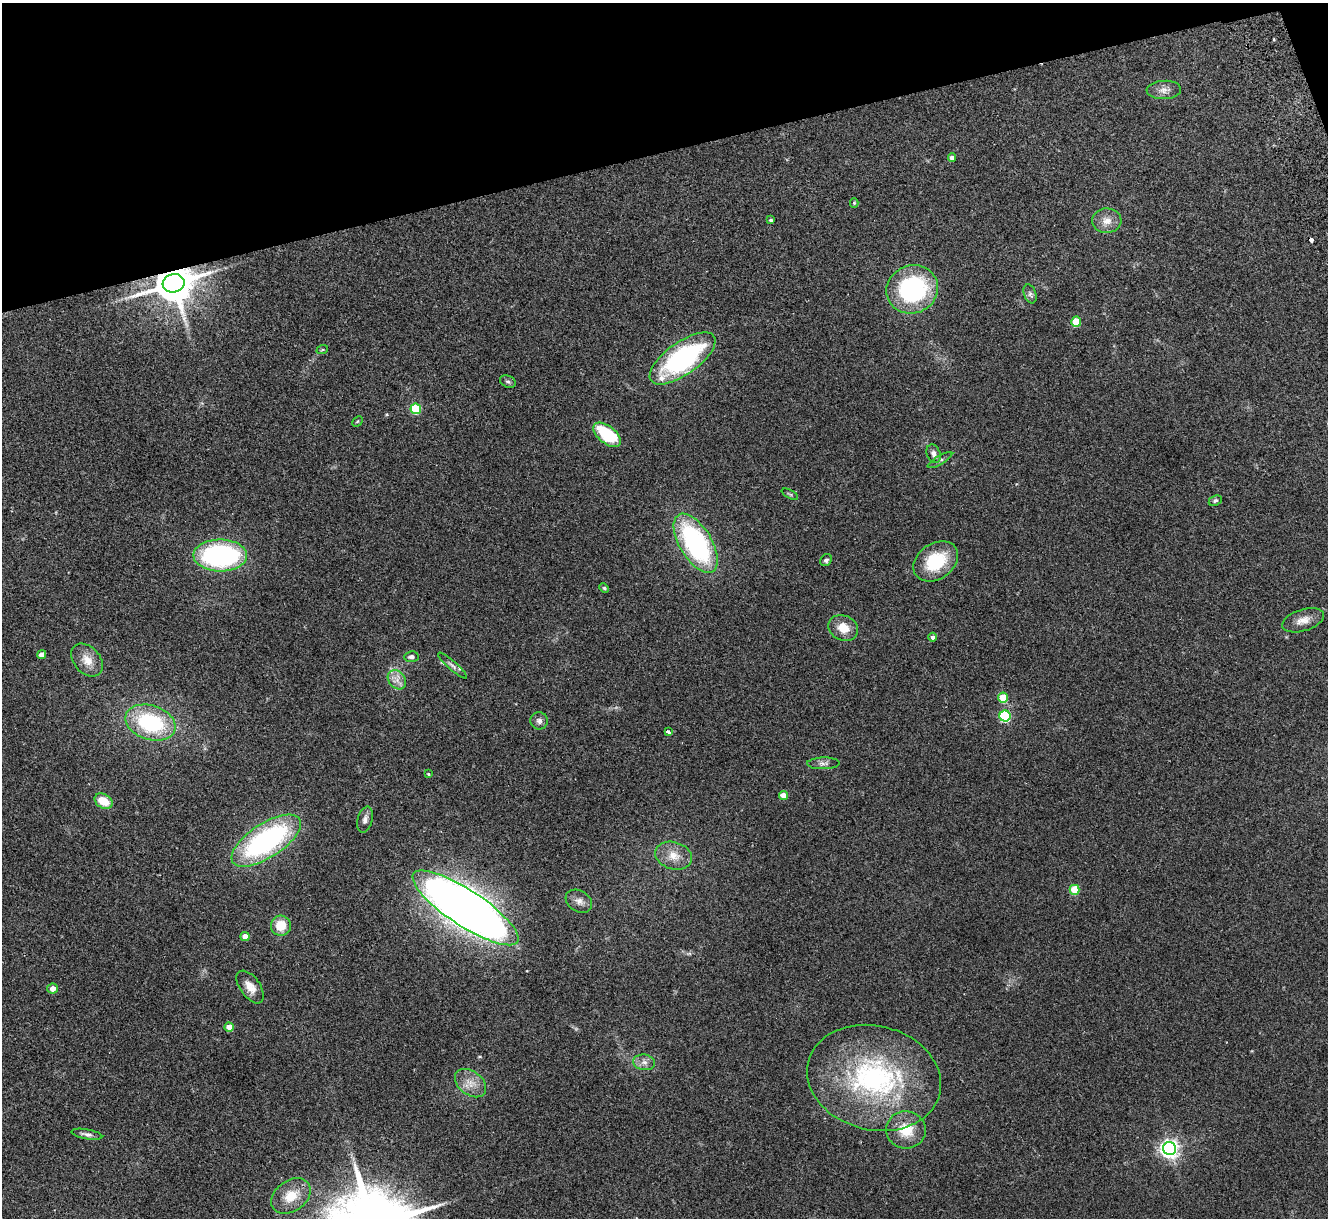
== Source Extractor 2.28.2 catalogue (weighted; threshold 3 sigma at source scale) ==
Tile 3 of 4 x 4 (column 3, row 1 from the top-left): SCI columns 2706-4031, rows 3815-5030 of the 5411 x 5322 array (HDU 1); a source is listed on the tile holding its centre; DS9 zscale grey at full resolution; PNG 1330 x 1220 px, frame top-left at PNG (2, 3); each listed source drawn as its Kron ellipse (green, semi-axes under 4 px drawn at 4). Shown black and unused: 13% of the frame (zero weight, under 2 of 3 exposures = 3% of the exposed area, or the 3 px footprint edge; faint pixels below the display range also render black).
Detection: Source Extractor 2.28.2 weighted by HDU 2 'WHT'; one run over the whole footprint, this tile lists its part. Background 0.072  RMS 0.0085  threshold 0.0381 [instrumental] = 3 sigma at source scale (4.5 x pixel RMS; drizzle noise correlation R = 1.50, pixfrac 1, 0.05/0.05 arcsec/px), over >= 5 px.
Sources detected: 61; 2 cosmic-ray / hot-pixel residue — neither listed nor drawn; the other 59 listed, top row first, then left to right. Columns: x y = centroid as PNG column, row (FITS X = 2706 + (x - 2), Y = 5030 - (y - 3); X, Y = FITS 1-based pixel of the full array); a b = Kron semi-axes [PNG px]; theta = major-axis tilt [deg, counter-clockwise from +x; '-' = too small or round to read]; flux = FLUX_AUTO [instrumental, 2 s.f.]
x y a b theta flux
1164 90 17 9 3 6
952 157 4 4 - 3.7
854 203 5 4 - 1
771 220 3 3 - 1.4
1107 221 14 12 2 8.4
174 283 11 9 14 2700
912 289 26 24 22 110
1030 294 10 6 -71 2.5
1076 321 5 5 - 27
322 350 6 3 19 0.88
683 358 39 16 35 140
508 382 8 6 -24 1.8
416 409 5 5 - 48
357 421 6 3 45 0.83
607 435 16 8 -39 44
934 454 10 6 -69 4.7
940 460 14 4 31 2.2
790 494 9 3 -29 1.1
1215 501 7 5 26 1.5
696 543 33 16 -58 140
220 555 27 16 0 150
826 560 6 5 - 1.9
936 561 24 17 34 38
604 588 5 4 - 0.97
1303 620 22 10 17 8.6
843 628 15 12 -26 12
933 637 4 4 - 2.6
42 654 4 4 - 7.7
411 657 7 5 5 2.6
87 660 19 13 -48 12
452 666 18 4 -42 3.3
397 680 10 8 -50 5.8
1003 697 5 5 - 23
1005 716 5 5 - 79
539 721 9 8 - 3.2
150 723 26 17 -18 74
668 732 4 3 - 3.9
823 763 16 6 1 3.4
428 774 3 3 - 0.87
783 795 5 4 - 12
104 801 9 7 -30 16
365 819 13 7 75 3.7
266 841 40 17 33 160
674 856 19 13 -17 12
1075 890 5 5 - 31
579 901 14 10 -31 5.3
465 908 62 18 -33 1300
281 926 10 10 - 16
245 936 4 4 - 9.2
250 987 19 10 -54 9.3
53 988 5 5 - 6.1
229 1027 4 4 - 8.9
644 1062 11 7 -8 4.5
874 1078 68 52 -14 170
470 1083 17 11 -38 9.9
906 1130 20 18 -7 21
87 1134 15 5 -10 3.3
1170 1149 6 6 - 390
291 1196 22 15 35 18
Overlapping masked pixels (flux is a lower limit): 1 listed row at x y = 174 283